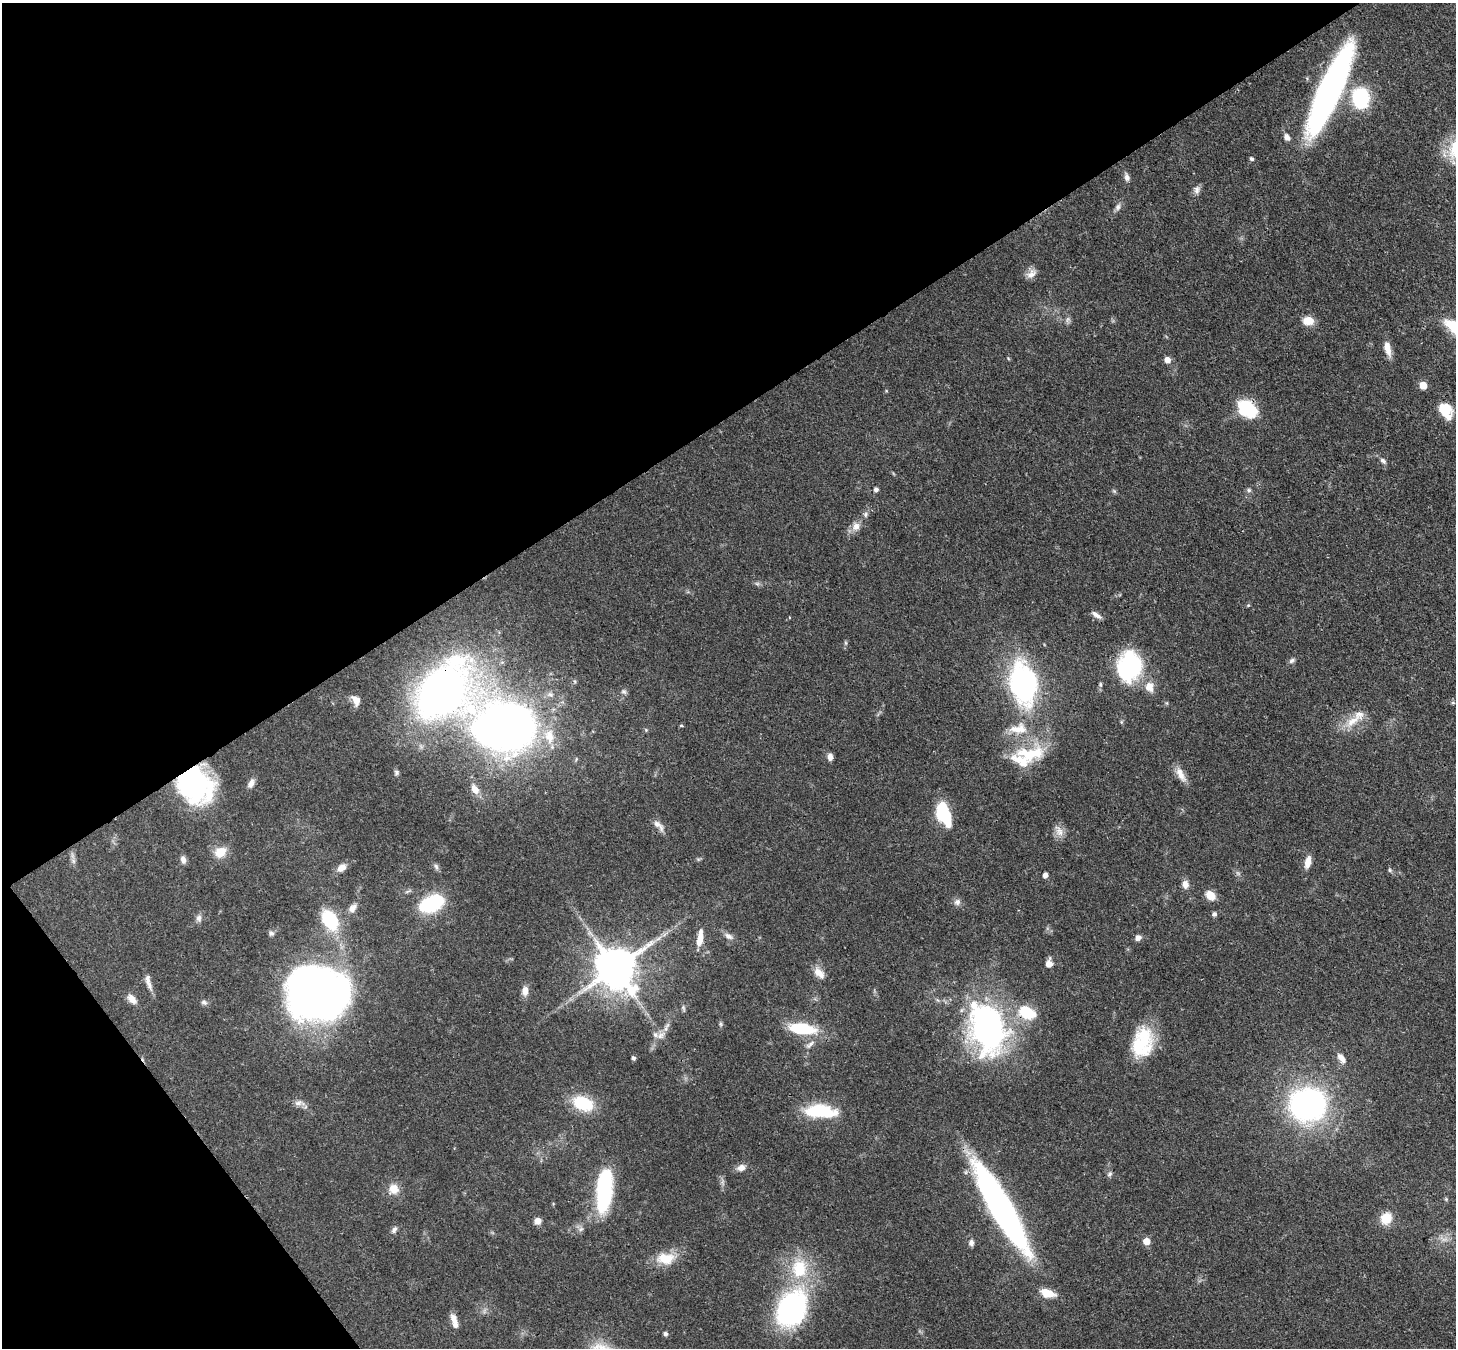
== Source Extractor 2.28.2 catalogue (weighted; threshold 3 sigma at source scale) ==
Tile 5 of 4 x 4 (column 1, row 2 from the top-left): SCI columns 79-1532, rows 3042-4387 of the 5971 x 5942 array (HDU 1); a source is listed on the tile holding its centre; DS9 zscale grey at full resolution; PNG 1458 x 1350 px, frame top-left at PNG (2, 3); no overlay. Shown black and unused: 35% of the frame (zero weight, under 3 of 4 exposures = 7% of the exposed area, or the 3 px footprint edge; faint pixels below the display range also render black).
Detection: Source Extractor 2.28.2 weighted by HDU 2 'WHT'; one run over the whole footprint, this tile lists its part. Background 0.0752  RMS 0.0038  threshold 0.0172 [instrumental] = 3 sigma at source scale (4.5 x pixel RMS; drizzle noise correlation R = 1.50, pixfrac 1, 0.05/0.05 arcsec/px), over >= 5 px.
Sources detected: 114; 1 too faint to see at this stretch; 2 inside a brighter object's white glare — not listed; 7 inside a brighter listed object's ellipse — not listed separately; the other 104 listed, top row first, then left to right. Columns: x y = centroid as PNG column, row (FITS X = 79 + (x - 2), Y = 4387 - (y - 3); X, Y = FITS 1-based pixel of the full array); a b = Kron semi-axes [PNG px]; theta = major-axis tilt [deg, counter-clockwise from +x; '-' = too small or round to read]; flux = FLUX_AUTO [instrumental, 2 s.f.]
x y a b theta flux
1330 90 88 19 66 130
1360 98 17 14 -88 29
1287 137 8 6 -57 2.1
1251 159 5 4 - 0.85
1127 177 9 6 -77 1.6
1197 190 11 7 79 1.7
1118 207 10 7 62 1.4
1031 274 15 9 36 2.5
1067 319 9 4 71 0.88
1308 321 10 8 -5 6.1
1387 348 19 7 -77 3.8
1167 360 5 5 - 3.4
1423 385 5 5 - 8.3
1247 409 23 16 -38 17
1445 410 17 11 -60 10
1383 461 10 6 -45 1.2
876 489 6 5 - 1.1
1249 490 6 5 - 0.81
865 514 7 6 - 0.96
856 526 12 10 51 2.9
757 584 7 4 -1 0.76
1248 605 4 4 - 0.42
1096 615 14 5 -35 1.7
1292 660 9 6 33 0.97
1129 666 30 22 78 42
1023 683 46 28 -79 67
1149 687 14 12 -84 4.2
443 691 168 49 -30 450
624 691 8 6 -35 1
550 694 8 7 - 1.4
356 700 12 8 -60 3.3
1453 703 6 4 0 0.48
1352 721 26 10 34 6.2
681 725 4 3 - 0.52
1021 729 19 12 -75 5.9
1031 754 48 16 10 17
830 757 8 6 -82 1.8
396 772 7 6 - 0.85
1180 774 21 8 -62 3.7
251 783 13 7 64 1.9
195 784 37 31 -51 62
475 789 12 8 -57 3.2
942 812 19 10 85 17
659 825 19 8 -44 2.5
1059 831 18 9 -63 2.9
220 852 14 12 34 5.7
183 860 9 6 -75 1.7
73 861 7 5 -89 0.99
1308 862 14 7 77 3.6
436 866 9 5 -63 0.98
341 868 11 7 34 3
1390 870 5 5 - 0.57
1045 875 4 4 - 1.8
1185 884 10 8 -79 2.5
1210 895 11 8 -43 4.5
957 902 9 8 - 1.6
432 903 25 13 24 28
352 908 12 8 59 2.3
1214 914 6 6 - 0.97
199 918 9 7 88 1.5
330 920 23 15 -55 20
271 933 8 6 -15 0.95
728 936 12 7 -32 1.9
700 938 22 7 82 4.9
1138 938 7 6 - 1.8
1049 963 9 7 83 2.9
615 968 12 12 - 1500
819 973 18 10 -46 3.8
148 983 21 5 -69 2.5
525 991 12 8 89 2.8
319 994 42 38 -4 390
132 999 13 8 -48 3.1
204 1002 8 6 -5 1.1
683 1008 9 5 -69 0.8
1027 1012 20 13 -25 13
721 1024 6 4 -89 0.62
666 1028 17 6 63 2.7
988 1028 45 30 -79 130
802 1029 25 10 -6 20
655 1035 9 6 -41 1.6
1142 1042 34 22 77 21
810 1045 15 6 43 1.9
633 1058 5 4 - 0.82
1341 1058 15 7 -53 2.4
299 1103 15 7 1 2.1
583 1103 23 15 -20 15
1307 1104 27 23 10 120
821 1111 37 15 -4 18
741 1168 10 8 16 2.5
1110 1174 8 5 37 0.76
394 1189 13 13 - 4.5
604 1190 39 13 85 45
1001 1209 90 17 -60 140
1386 1218 13 11 61 6.6
538 1221 7 6 - 2.6
394 1230 10 6 57 1.2
1146 1241 5 5 - 5.1
971 1243 8 6 -85 1.5
666 1258 22 13 0 8.9
799 1268 26 20 88 18
1047 1293 16 8 -17 6.5
791 1309 27 19 60 99
454 1318 13 7 -69 2.8
665 1334 5 5 - 0.92
Overlapping masked pixels (flux is a lower limit): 5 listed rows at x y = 1330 90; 1247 409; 443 691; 195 784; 1027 1012